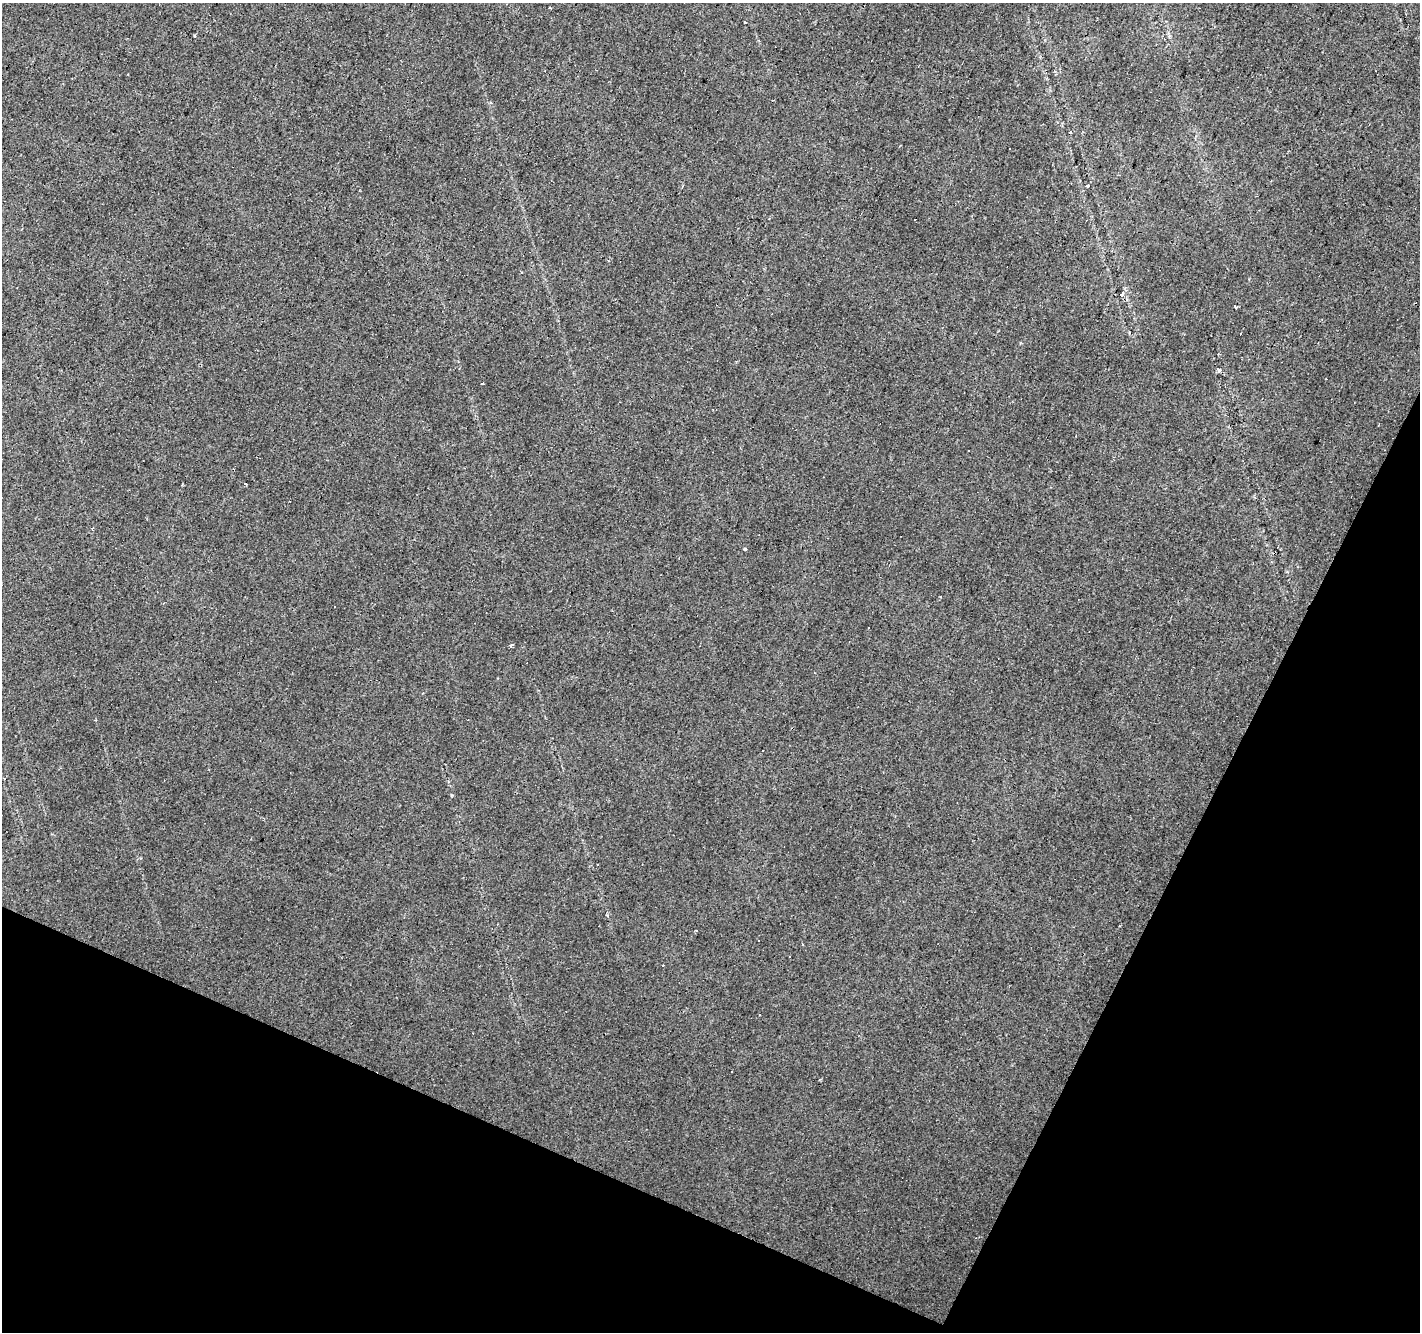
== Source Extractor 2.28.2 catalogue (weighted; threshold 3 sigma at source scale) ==
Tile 15 of 4 x 4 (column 3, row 4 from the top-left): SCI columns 2835-4252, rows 201-1530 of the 5673 x 5786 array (HDU 1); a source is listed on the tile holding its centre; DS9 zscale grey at full resolution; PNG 1422 x 1334 px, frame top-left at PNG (2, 3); no overlay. Shown black and unused: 23% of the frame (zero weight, under 2 of 3 exposures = <1% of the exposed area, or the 3 px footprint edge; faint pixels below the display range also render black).
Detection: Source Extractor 2.28.2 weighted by HDU 2 'WHT'; one run over the whole footprint, this tile lists its part. Background 0.0181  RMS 0.0062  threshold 0.0279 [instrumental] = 3 sigma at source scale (4.5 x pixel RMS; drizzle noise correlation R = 1.50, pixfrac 1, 0.0396/0.0396 arcsec/px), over >= 5 px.
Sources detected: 28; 13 cosmic-ray / hot-pixel residue — not listed; the other 15 listed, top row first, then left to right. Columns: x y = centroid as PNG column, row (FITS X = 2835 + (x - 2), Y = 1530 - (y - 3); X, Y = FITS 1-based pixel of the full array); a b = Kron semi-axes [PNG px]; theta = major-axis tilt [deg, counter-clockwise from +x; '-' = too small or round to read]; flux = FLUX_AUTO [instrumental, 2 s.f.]
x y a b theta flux
550 8 3 2 - 0.48
745 23 3 3 - 30
490 103 4 2 - 0.9
1087 186 3 3 - 3.6
1121 294 4 3 - 3.8
1235 308 3 3 - 34
1219 370 6 4 -31 1.3
482 384 3 2 - 0.82
969 450 3 3 - 3
245 484 3 2 - 1.6
745 549 3 3 - 7.7
511 645 4 3 - 2.6
598 865 3 2 - 0.65
802 944 3 2 - 0.82
789 956 3 2 - 0.59
Unlisted compact peaks at least as high as the median listed source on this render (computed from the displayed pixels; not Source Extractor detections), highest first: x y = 452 795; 1020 343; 182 485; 1287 572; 940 597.